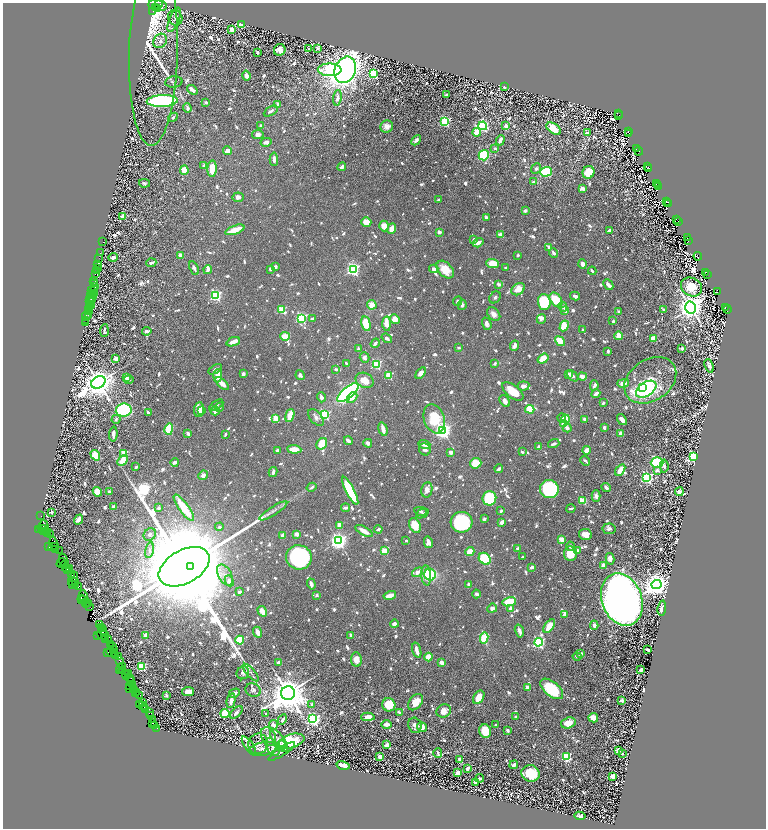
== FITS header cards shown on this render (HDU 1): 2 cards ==
NAXIS1  =                 1527
NAXIS2  =                 1652

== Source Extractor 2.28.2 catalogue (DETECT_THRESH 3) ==
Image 1527 x 1652 px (HDU 1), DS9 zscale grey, zoomed out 1/2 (1 PNG px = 2 x 2 image px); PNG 768 x 830 px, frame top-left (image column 2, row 1651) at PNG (3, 3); each listed source drawn as its Kron ellipse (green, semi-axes under 4 px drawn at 4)
Background 1.04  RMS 0.011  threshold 0.0338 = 3 sigma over >= 5 px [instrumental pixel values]
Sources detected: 1809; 184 cannot appear on this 1/2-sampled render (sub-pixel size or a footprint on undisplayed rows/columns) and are neither listed nor drawn; of the other 1625, the 500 brightest by FLUX_AUTO listed and drawn (1125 fainter detections omitted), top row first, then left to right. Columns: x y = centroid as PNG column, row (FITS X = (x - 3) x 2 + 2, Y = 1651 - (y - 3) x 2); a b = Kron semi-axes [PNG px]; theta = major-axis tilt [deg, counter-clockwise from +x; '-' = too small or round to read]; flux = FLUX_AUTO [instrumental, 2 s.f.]
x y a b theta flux
158 4 2 1 - 150
158 5 9 5 -8 940
155 8 3 2 - 490
158 8 2 2 - 93
153 11 2 2 - 1800
175 18 8 7 - 7.3
174 20 13 5 68 8.5
241 25 3 3 - 85
232 29 3 3 - 20
160 41 7 6 - 13
309 48 4 2 - 7.6
318 48 3 2 - 11
280 50 6 5 - 21
153 53 93 24 89 190
257 53 3 2 - 8.8
330 70 12 6 -1 410
345 70 14 10 66 2400
373 73 3 3 - 260
246 76 5 3 - 23
174 82 9 5 5 6.9
504 87 2 2 - 12
192 90 6 3 -41 18
446 95 3 2 - 9.5
337 98 8 3 83 12
162 101 15 6 3 600
206 102 2 2 - 7.7
278 104 4 2 - 7.7
187 108 4 3 - 14
271 111 7 4 31 7.7
618 114 3 3 - 240
619 116 2 1 - 250
173 117 5 3 - 6.4
445 122 3 3 - 370
261 126 3 2 - 8.5
387 126 6 6 - 17
483 126 4 3 - 340
506 126 3 2 - 13
554 129 8 5 -34 65
477 132 4 3 - 54
628 132 3 1 - 180
587 133 4 3 - 10
629 133 2 1 - 200
258 135 5 4 - 15
416 140 6 3 44 7.7
500 140 5 3 - 18
266 142 5 4 - 14
495 149 2 2 - 13
637 149 2 1 - 210
228 151 4 4 - 22
639 151 4 2 - 310
484 155 5 5 - 150
274 159 6 3 -86 11
204 165 3 3 - 8.9
342 167 4 3 - 9.6
648 167 3 1 - 130
212 169 8 4 87 45
536 169 6 4 49 6.2
649 169 3 1 - 240
184 170 4 4 - 36
546 172 6 4 3 210
588 172 6 6 - 78
534 182 4 3 - 8
144 183 5 4 - 6.2
656 184 2 1 - 140
658 185 3 1 - 110
658 187 3 1 - 190
582 188 4 3 - 12
238 197 5 5 - 10
438 200 2 2 - 8.5
666 201 2 1 - 320
668 202 3 1 - 140
668 204 3 1 - 170
525 211 3 2 - 17
123 216 3 3 - 18
486 217 3 3 - 10
676 219 2 1 - 180
366 222 5 4 - 33
678 222 3 3 - 250
384 226 5 5 - 32
392 228 5 4 - 24
235 230 10 3 19 54
610 231 3 3 - 25
439 232 3 3 - 12
500 235 4 3 - 15
687 237 3 1 - 100
474 240 3 3 - 7.8
688 240 3 1 - 90
103 242 2 1 - 23
478 243 5 3 - 13
549 247 4 2 - 10
100 253 2 1 - 76
554 253 5 3 - 8.5
180 255 3 3 - 17
518 255 2 2 - 8.8
698 256 4 2 - 400
113 257 4 3 - 8.8
98 258 3 1 - 56
151 263 5 2 - 9.1
493 263 6 4 -3 49
582 264 5 3 - 17
98 265 3 1 - 130
275 267 3 3 - 11
505 267 2 2 - 8.1
98 268 4 1 - 140
194 268 7 3 -63 9.6
270 269 2 2 - 14
353 269 4 3 - 680
434 269 4 4 - 9.6
96 270 2 1 - 100
208 270 4 3 - 16
445 270 10 7 -47 48
592 271 4 2 - 8.3
706 272 2 1 - 150
96 274 3 3 - 320
708 274 4 2 - 320
93 282 3 1 - 170
95 283 3 1 - 150
498 284 4 3 - 7.8
608 285 6 3 -45 11
94 287 3 2 - 140
691 287 11 9 -30 92
95 289 4 2 - 660
518 289 7 5 36 33
92 290 3 1 - 180
717 292 4 2 - 220
94 293 2 1 - 52
92 294 3 1 - 310
91 295 2 2 - 120
216 295 3 3 - 470
575 296 5 3 - 14
92 297 5 2 - 290
495 297 6 5 - 6.5
90 299 2 1 - 110
92 300 2 1 - 270
556 300 8 5 -52 89
89 301 4 2 - 100
458 301 5 4 - 6.3
544 302 8 6 -87 120
372 305 5 4 - 32
462 305 5 4 - 7.6
91 306 3 1 - 150
563 307 5 4 - 7.1
725 307 2 1 - 210
89 308 2 1 - 27
690 308 6 5 - 4500
88 309 3 1 - 91
727 309 4 2 - 290
282 310 3 3 - 130
565 310 4 2 - 17
663 310 4 3 - 6.3
89 311 2 1 - 160
619 311 2 2 - 21
494 314 8 5 -46 19
88 315 2 1 - 54
86 316 5 2 - 200
301 318 4 3 - 450
312 319 4 3 - 8.1
395 319 5 4 - 33
541 319 5 3 - 8.5
85 321 2 1 - 84
613 321 3 2 - 6.3
85 323 3 1 - 100
366 324 7 4 -78 60
386 324 7 3 -87 39
487 324 6 4 -70 11
564 326 5 4 - 70
582 330 2 2 - 11
104 331 6 2 86 6.3
147 331 5 3 - 7.2
285 336 5 3 - 66
619 336 4 3 - 45
387 338 6 3 -37 8
654 339 3 3 - 50
560 341 5 3 - 72
233 342 7 3 22 28
375 343 5 3 - 10
515 346 5 3 - 19
459 348 3 2 - 6.4
682 348 4 2 - 9.1
358 349 3 2 - 6.3
608 351 3 2 - 6.9
116 358 3 3 - 18
365 358 5 4 - 9.5
543 359 6 4 36 45
346 363 4 2 - 9.3
495 363 4 3 - 8.4
376 364 3 3 - 290
709 366 7 4 -69 12
215 369 7 4 30 8.1
336 369 3 2 - 7.5
421 373 6 4 53 15
243 374 3 3 - 7.2
568 374 3 3 - 9.4
300 375 5 4 - 8.2
389 375 3 3 - 130
218 376 7 4 89 40
573 376 6 4 -43 9.6
582 376 4 3 - 18
126 378 3 3 - 15
129 380 5 3 - 9
365 380 9 7 -25 38
650 380 28 20 34 120
98 382 7 5 32 6500
623 383 6 4 16 23
222 384 8 3 -42 30
594 385 5 3 - 7.4
523 386 6 4 7 12
643 388 4 3 - 230
646 389 11 6 34 260
513 391 12 6 -38 72
348 393 13 5 41 750
596 394 4 2 - 24
321 397 5 3 - 9.9
352 398 6 3 48 21
505 401 6 4 -57 16
603 403 3 3 - 6.4
216 405 8 4 34 6.6
220 407 5 3 - 6.1
530 409 4 4 - 100
124 410 8 6 7 360
199 410 7 5 84 29
201 410 4 4 - 8.9
215 411 5 4 - 24
148 412 3 2 - 6.4
290 415 7 3 73 69
325 415 3 3 - 350
316 417 10 6 -48 13
276 418 3 3 - 53
562 418 4 3 - 7.8
116 419 5 3 - 8.7
434 419 15 10 -70 120
566 419 4 3 - 68
584 419 3 3 - 8.5
622 420 6 3 -55 18
564 424 2 2 - 51
604 427 3 3 - 7.3
567 428 4 3 - 12
169 429 6 3 75 150
383 429 7 3 -74 32
443 431 4 4 - 1200
621 433 3 3 - 31
113 434 7 3 88 12
188 434 4 2 - 15
225 434 3 2 - 6.7
348 441 4 3 - 13
368 443 4 3 - 9.5
322 444 6 5 - 53
424 444 6 4 -17 19
554 444 6 2 18 8.3
539 447 4 2 - 14
294 449 7 3 -5 52
425 449 6 5 - 10
277 450 3 2 - 14
587 450 4 3 - 32
451 452 2 2 - 33
522 452 3 3 - 6.8
124 454 3 3 - 170
95 455 6 4 -56 67
693 457 3 3 - 640
123 460 6 4 46 35
585 461 5 3 - 7.8
175 462 4 3 - 17
657 462 6 5 - 250
476 463 6 5 - 50
664 466 6 4 -83 7.1
136 467 3 2 - 7
499 469 4 3 - 9.2
620 470 6 3 56 38
657 470 3 2 - 13
273 472 5 3 - 7.5
203 475 5 4 - 13
647 477 4 3 - 570
312 487 5 3 - 7.7
606 487 5 2 - 14
549 489 9 9 - 310
427 490 7 5 78 17
109 491 3 2 - 7.2
350 491 16 4 -63 240
97 492 5 4 - 44
679 492 4 3 - 10
596 496 5 4 - 8.6
489 498 7 7 - 290
583 501 4 3 - 84
113 507 4 3 - 8.9
158 508 4 3 - 9.3
184 508 16 5 -54 88
346 508 4 2 - 12
571 508 5 2 - 6.2
273 511 16 3 33 10
420 511 6 4 -12 6.1
501 511 3 3 - 7.9
51 512 3 3 - 8.9
422 513 6 3 26 6.7
41 516 2 1 - 42
484 519 3 2 - 11
78 520 5 4 - 13
462 522 11 10 - 270
502 522 4 3 - 16
339 525 3 3 - 37
415 525 8 5 -65 41
44 526 6 3 -74 550
219 527 4 3 - 6.1
39 529 2 1 - 37
43 529 6 3 -17 540
378 529 4 2 - 6.4
609 529 6 5 - 9
364 531 9 3 -30 29
43 532 2 1 - 68
46 532 3 1 - 190
49 533 4 2 - 240
47 534 3 2 - 200
150 534 7 5 47 6.8
297 534 4 3 - 19
585 534 6 5 - 20
283 535 3 3 - 19
562 539 4 3 - 21
338 541 4 4 - 1500
406 541 2 2 - 6.9
428 542 6 3 -77 21
54 544 7 4 -77 650
570 546 4 3 - 9.7
49 547 2 1 - 63
54 547 5 3 - 480
517 548 3 2 - 6.9
56 550 4 3 - 230
149 550 8 4 78 6.4
577 550 3 2 - 7.9
59 551 4 2 - 120
384 551 4 3 - 86
470 552 5 3 - 71
570 554 7 6 - 54
299 557 13 12 - 610
523 557 3 2 - 6.5
485 559 6 5 - 150
610 559 6 4 -80 22
64 561 7 2 -72 480
61 563 5 2 - 150
64 565 4 2 - 300
603 565 3 3 - 24
191 566 3 3 - 3300
66 567 4 1 - 150
184 567 27 16 29 200000
532 567 4 3 - 11
67 569 3 1 - 98
69 569 2 1 - 110
417 572 6 3 34 17
72 575 3 1 - 63
225 575 11 6 -60 18
426 575 10 4 -86 41
430 575 6 5 - 170
73 579 7 4 67 420
229 581 5 4 - 14
74 583 5 2 - 320
311 584 5 3 - 10
469 584 3 3 - 9.1
73 585 2 1 - 53
76 585 4 1 - 130
657 585 5 4 - 4000
78 586 4 2 - 220
239 592 3 2 - 8.5
477 594 4 3 - 7.1
317 595 3 3 - 7
390 595 6 3 14 32
83 596 6 2 -75 410
81 598 2 1 - 52
622 599 27 20 -70 4000
83 600 5 3 - 320
86 602 3 1 - 95
509 602 7 4 11 65
86 604 2 1 - 31
89 604 3 1 - 82
90 607 2 1 - 89
492 608 5 4 - 11
511 608 4 2 - 18
662 608 7 3 82 14
262 611 5 4 - 24
565 614 3 3 - 18
394 624 4 3 - 13
99 625 2 2 - 39
594 625 4 4 - 8.8
549 626 8 4 54 51
102 628 3 1 - 71
103 630 5 1 - 90
519 631 7 3 -75 20
103 632 3 2 - 230
257 632 5 3 - 28
97 635 2 1 - 8.2
103 635 6 3 -16 250
351 635 4 3 - 7.7
145 636 4 3 - 20
105 638 4 1 - 120
484 638 5 4 - 110
109 639 3 1 - 82
106 640 2 2 - 33
240 640 4 4 - 100
538 642 4 3 - 550
111 645 3 2 - 43
113 647 2 1 - 23
113 650 3 2 - 230
417 650 8 3 -74 25
648 650 3 2 - 8.8
107 653 2 1 - 23
112 653 6 3 -28 140
581 654 3 2 - 12
115 655 3 1 - 92
577 656 4 2 - 7.3
118 657 3 2 - 130
428 657 4 4 - 52
119 660 2 1 - 68
356 660 7 5 -82 27
278 662 3 2 - 11
442 662 3 3 - 22
141 666 3 3 - 210
122 667 3 2 - 120
120 669 2 2 - 39
641 669 3 2 - 12
120 671 2 1 - 23
123 671 3 2 - 180
125 673 4 1 - 90
243 673 7 6 - 7.5
251 673 11 4 -48 8.1
128 674 2 1 - 15
126 675 2 1 - 46
129 678 2 1 - 38
131 681 2 1 - 20
132 685 3 2 - 72
130 686 2 1 - 48
133 688 3 2 - 140
527 688 3 3 - 19
129 689 2 1 - 23
552 689 13 7 -39 120
135 690 3 1 - 70
253 690 8 6 -23 7.1
137 692 3 1 - 17
188 692 6 4 10 18
135 693 2 2 - 35
234 693 5 3 - 14
288 693 7 7 - 10000
139 695 2 1 - 35
166 695 3 2 - 21
479 697 7 5 59 35
622 700 3 3 - 13
231 701 7 3 78 20
143 702 3 1 - 44
415 702 9 6 51 40
140 704 2 2 - 24
312 704 4 3 - 8.7
389 705 7 6 - 67
143 706 3 2 - 120
145 708 2 1 - 54
146 710 3 2 - 54
444 711 7 6 - 30
236 712 8 4 43 9.7
399 712 4 3 - 6.1
149 713 2 2 - 38
225 713 4 4 - 74
266 714 2 2 - 11
151 716 2 1 - 14
368 717 7 4 3 25
516 717 3 2 - 6.5
593 718 5 4 - 28
152 719 4 2 - 73
313 719 4 4 - 810
282 720 5 3 - 11
568 723 7 5 18 45
153 724 4 2 - 88
387 724 5 3 - 20
273 725 5 4 - 12
415 725 8 6 -69 12
495 725 3 2 - 6.6
155 726 2 1 - 41
422 727 5 4 - 18
156 728 3 2 - 84
508 730 3 2 - 13
485 731 7 5 -72 77
268 737 10 7 -65 15
279 740 13 5 -55 15
292 741 13 6 17 130
258 744 10 10 - 8.4
249 745 11 3 -55 11
281 745 5 4 - 6.7
387 745 3 3 - 16
272 747 10 5 -60 12
263 749 14 7 12 13
618 750 3 3 - 39
282 751 15 2 32 12
438 753 5 2 - 6.3
622 753 2 2 - 7.2
380 757 2 2 - 58
566 757 3 3 - 190
460 759 3 3 - 8.9
343 765 6 3 -16 32
514 765 4 3 - 10
468 768 4 2 - 12
457 772 2 2 - 57
531 773 9 8 - 86
612 776 4 3 - 22
480 778 4 2 - 7.3
475 782 3 3 - 8.6
580 816 6 3 -8 8.6
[1125 fainter detections neither listed nor drawn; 184 sub-pixel or undisplayed-footprint detections neither listed nor drawn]